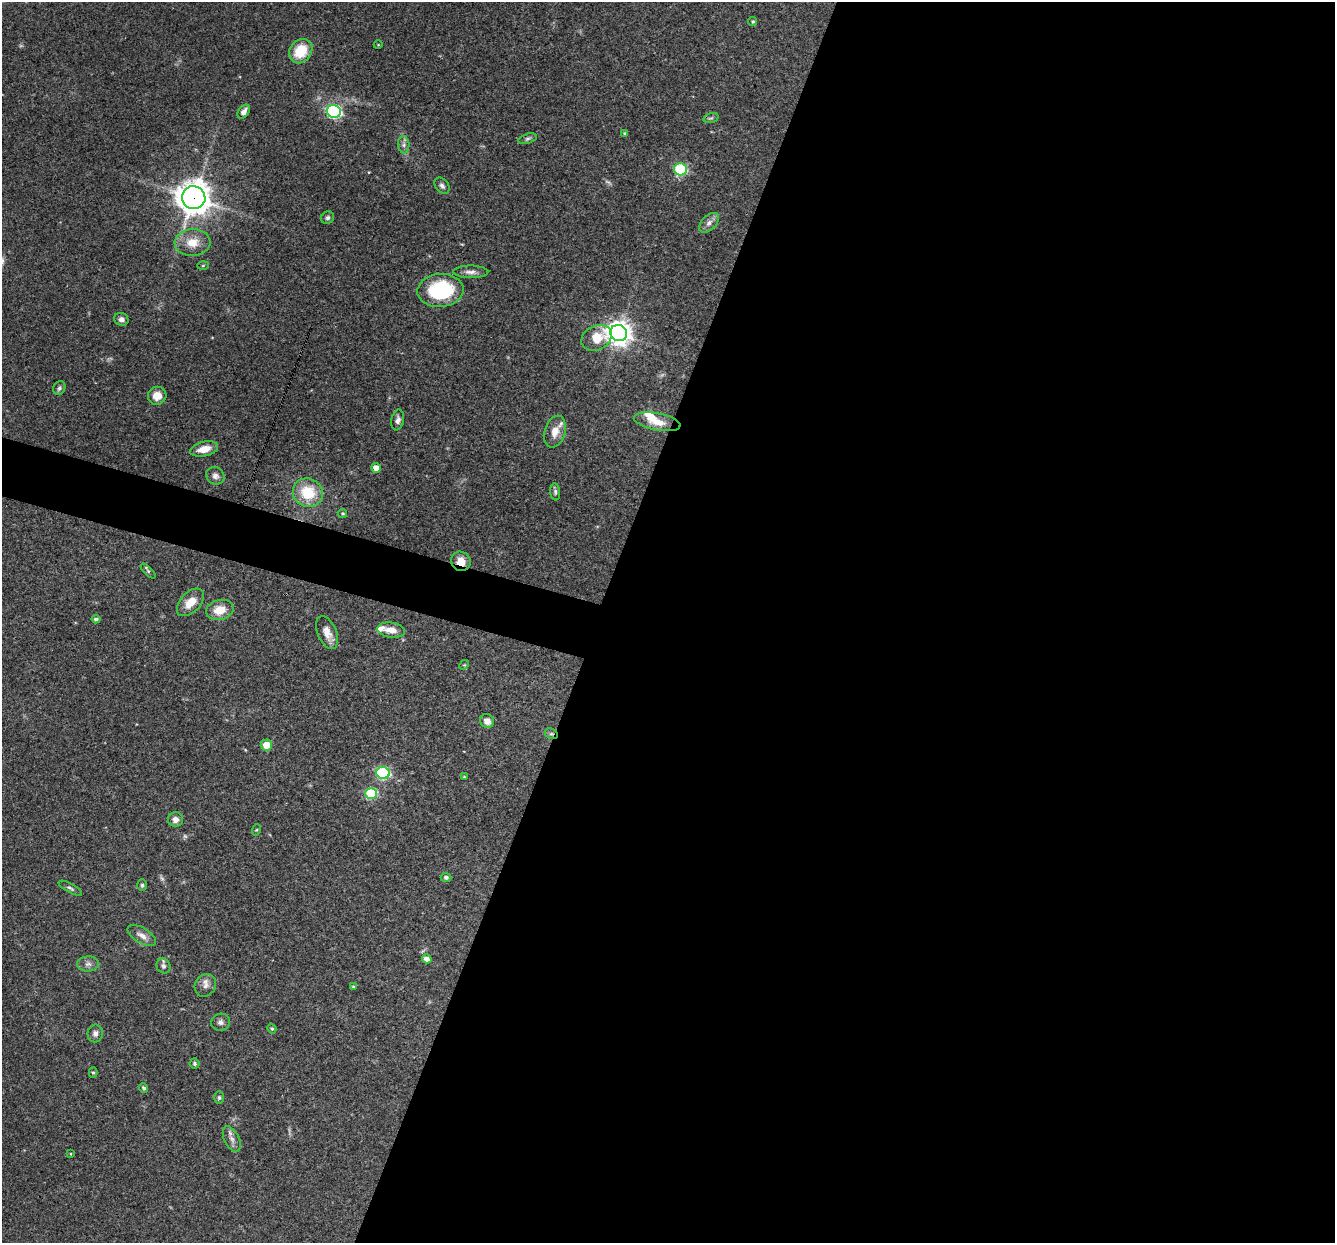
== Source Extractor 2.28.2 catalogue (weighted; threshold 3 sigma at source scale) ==
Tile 12 of 4 x 4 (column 4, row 3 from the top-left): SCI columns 3999-5331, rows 1498-2738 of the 5331 x 5348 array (HDU 1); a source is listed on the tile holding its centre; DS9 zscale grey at full resolution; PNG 1337 x 1245 px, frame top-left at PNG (2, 2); each listed source drawn as its Kron ellipse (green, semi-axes under 4 px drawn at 4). Shown black and unused: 58% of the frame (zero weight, under 3 of 4 exposures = <1% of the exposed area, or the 3 px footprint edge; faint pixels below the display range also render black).
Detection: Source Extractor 2.28.2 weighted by HDU 2 'WHT'; one run over the whole footprint, this tile lists its part. Background 0.0576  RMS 0.0032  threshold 0.0146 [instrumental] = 3 sigma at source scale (4.5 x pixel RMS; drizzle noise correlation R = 1.50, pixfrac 1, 0.05/0.05 arcsec/px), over >= 5 px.
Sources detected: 73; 4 too faint to see at this stretch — neither listed nor drawn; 3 inside a brighter listed object's ellipse — not listed separately; the other 66 listed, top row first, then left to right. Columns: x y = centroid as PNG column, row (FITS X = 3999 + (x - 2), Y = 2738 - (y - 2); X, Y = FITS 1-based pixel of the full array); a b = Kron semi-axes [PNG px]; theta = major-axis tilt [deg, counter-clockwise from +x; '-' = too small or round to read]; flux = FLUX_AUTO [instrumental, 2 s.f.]
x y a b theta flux
753 21 5 4 - 0.49
378 45 4 3 - 0.23
301 51 13 10 50 9.3
334 111 7 6 - 57
244 112 8 5 54 1.5
711 118 8 4 13 0.65
624 133 3 3 - 0.34
528 139 9 5 17 0.73
404 145 9 5 -85 1
680 169 6 6 - 34
442 186 9 6 -49 1
194 198 12 11 - 540
328 218 7 6 - 0.7
709 223 12 7 44 1.6
192 242 18 13 4 5.7
203 265 5 4 - 0.34
471 272 17 6 0 1.8
440 290 23 16 5 26
121 319 7 6 - 1.3
619 333 8 8 - 320
596 338 16 12 27 7.3
59 388 7 6 - 0.78
157 396 9 9 - 3.8
398 420 10 6 80 1.4
657 422 23 8 -11 4.9
555 432 16 10 73 3.7
204 449 14 7 13 3.8
376 468 5 5 - 2.5
215 476 9 8 - 1.4
555 492 8 5 -84 0.73
308 493 15 14 - 12
343 513 4 4 - 0.45
461 561 10 9 - 4
148 571 9 4 -45 0.59
190 602 16 10 46 5.1
220 610 14 10 14 5.7
96 619 4 4 - 0.77
391 630 14 7 -7 3.3
327 632 17 9 -67 3.3
464 665 5 4 - 0.36
487 721 7 7 - 2.1
551 734 7 5 -27 0.71
266 745 5 5 - 5.1
383 773 6 6 - 42
464 777 4 3 - 0.28
371 793 6 5 - 22
175 819 7 7 - 1.9
256 830 6 3 71 0.36
446 877 5 4 - 0.9
142 885 6 5 - 0.62
70 888 13 4 -28 0.86
142 935 16 7 -32 2.3
427 959 5 4 - 2.2
88 964 11 7 1 1.4
163 966 8 6 -60 1.2
205 985 12 10 52 2
353 987 4 3 - 0.4
221 1022 9 8 - 1.3
272 1029 5 4 - 0.49
95 1033 9 7 80 1.5
194 1063 5 5 - 0.48
93 1072 5 4 - 0.46
144 1088 5 4 - 0.74
219 1098 6 5 - 0.58
232 1139 14 7 -64 1.8
71 1154 4 2 - 0.22
Overlapping masked pixels (flux is a lower limit): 3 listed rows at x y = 194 198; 461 561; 551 734